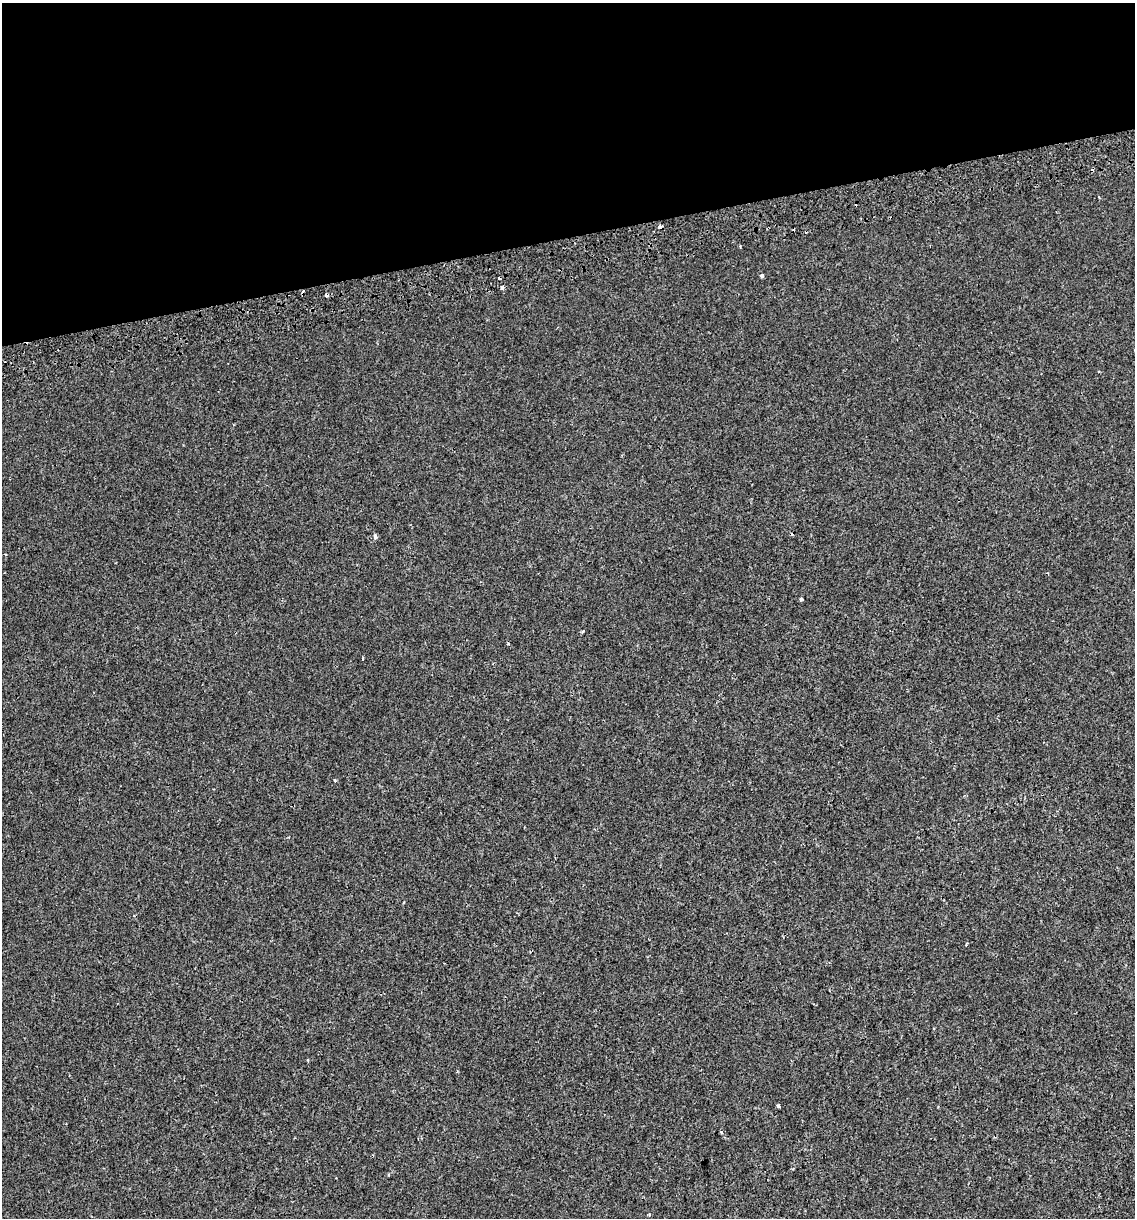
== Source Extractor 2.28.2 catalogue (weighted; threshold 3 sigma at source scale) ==
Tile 3 of 4 x 4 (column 3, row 1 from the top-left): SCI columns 2346-3478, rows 3691-4906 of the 4646 x 4948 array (HDU 1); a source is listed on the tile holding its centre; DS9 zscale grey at full resolution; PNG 1137 x 1220 px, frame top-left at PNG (2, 3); no overlay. Shown black and unused: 19% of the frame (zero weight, under 2 of 3 exposures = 2% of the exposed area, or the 3 px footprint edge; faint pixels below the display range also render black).
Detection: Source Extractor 2.28.2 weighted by HDU 2 'WHT'; one run over the whole footprint, this tile lists its part. Background 6.02e-04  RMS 0.0036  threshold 0.0162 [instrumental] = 3 sigma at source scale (4.5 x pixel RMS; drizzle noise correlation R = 1.50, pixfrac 1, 0.0396/0.0396 arcsec/px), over >= 5 px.
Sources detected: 21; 7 cosmic-ray / hot-pixel residue — not listed; the other 14 listed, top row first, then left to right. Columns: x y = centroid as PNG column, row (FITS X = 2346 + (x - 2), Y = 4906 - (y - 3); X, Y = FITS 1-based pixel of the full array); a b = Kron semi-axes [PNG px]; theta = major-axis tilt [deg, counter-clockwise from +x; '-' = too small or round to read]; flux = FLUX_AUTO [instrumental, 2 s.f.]
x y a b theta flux
762 276 5 4 - 0.79
502 287 3 3 - 1.6
326 295 4 3 - 1.2
1098 371 3 2 - 0.46
375 536 4 3 - 1.7
6 555 3 3 - 0.43
801 599 4 3 - 0.74
362 659 3 3 - 2.9
335 780 3 3 - 0.48
966 944 4 3 - 0.43
444 963 3 2 - 0.27
779 1106 3 3 - 1.1
722 1132 3 3 - 0.84
649 1215 4 4 - 0.37